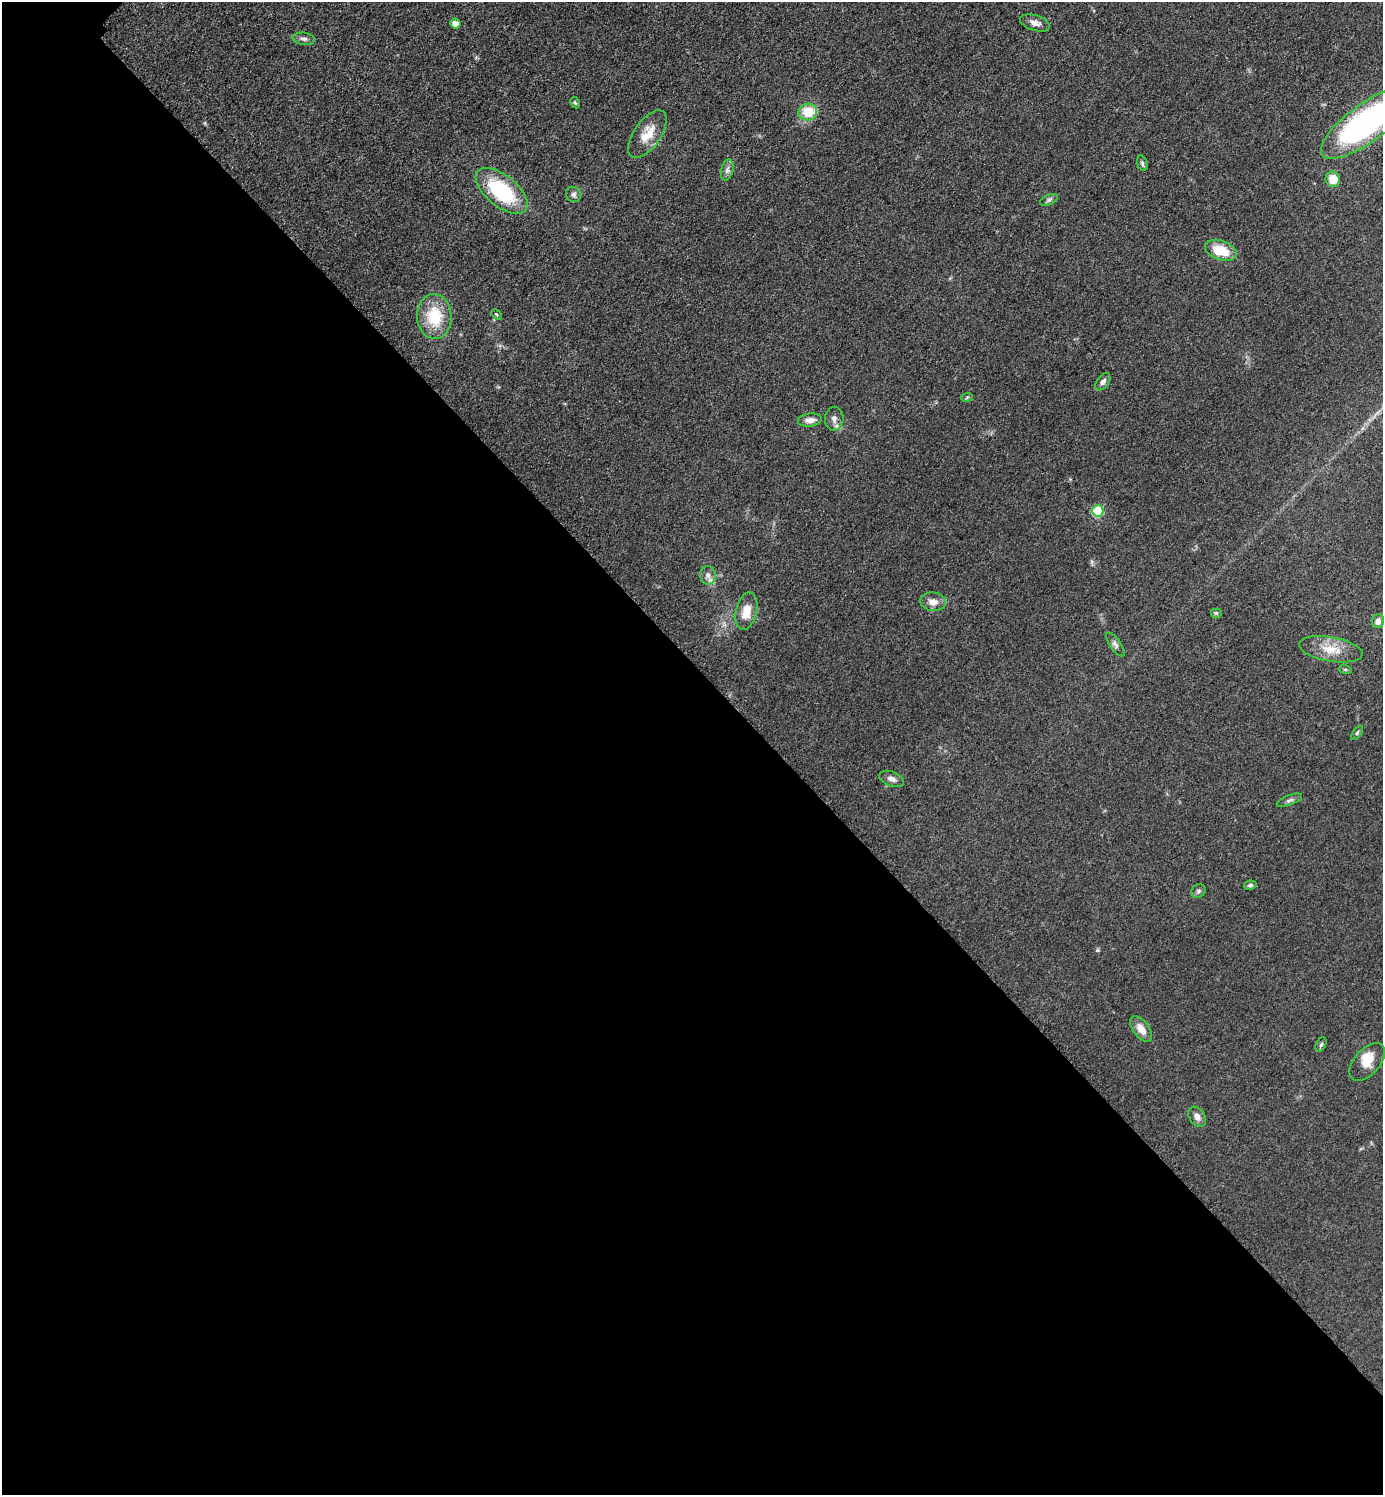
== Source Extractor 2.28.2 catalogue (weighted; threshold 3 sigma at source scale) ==
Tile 14 of 4 x 4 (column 2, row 4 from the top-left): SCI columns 1592-2972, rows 20-1512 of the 6049 x 6048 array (HDU 1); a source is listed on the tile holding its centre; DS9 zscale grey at full resolution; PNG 1385 x 1497 px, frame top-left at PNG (2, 2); each listed source drawn as its Kron ellipse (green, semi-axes under 4 px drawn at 4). Shown black and unused: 56% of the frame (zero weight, under 3 of 5 exposures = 4% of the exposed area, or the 3 px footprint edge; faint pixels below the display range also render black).
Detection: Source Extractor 2.28.2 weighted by HDU 2 'WHT'; one run over the whole footprint, this tile lists its part. Background 0.05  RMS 0.0054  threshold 0.0244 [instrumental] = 3 sigma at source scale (4.5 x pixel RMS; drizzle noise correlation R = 1.50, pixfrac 1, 0.05/0.05 arcsec/px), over >= 5 px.
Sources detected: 39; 1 inside a brighter object's white glare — neither listed nor drawn; the other 38 listed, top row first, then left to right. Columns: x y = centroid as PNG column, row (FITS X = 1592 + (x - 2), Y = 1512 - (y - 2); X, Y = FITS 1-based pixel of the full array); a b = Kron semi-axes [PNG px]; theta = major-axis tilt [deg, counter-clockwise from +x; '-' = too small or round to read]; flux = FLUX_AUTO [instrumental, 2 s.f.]
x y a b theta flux
1035 23 15 7 -17 3.2
455 24 5 5 - 4.9
304 39 11 6 -7 1.9
575 103 6 4 -62 0.75
808 112 9 8 - 14
1367 123 55 19 36 120
647 134 27 13 54 11
1142 163 8 5 -72 1.1
727 170 10 6 76 2.1
1333 179 7 7 - 7.7
502 191 31 15 -39 43
574 194 8 7 - 1.7
1049 200 9 5 25 1.2
1221 250 16 9 -19 15
496 314 6 4 -44 0.63
434 317 22 17 -87 21
1103 382 10 6 54 2.1
967 397 6 3 20 0.63
834 419 12 9 87 3.1
810 420 12 6 7 3.3
1098 511 5 5 - 29
708 575 9 8 - 2.6
933 602 13 9 -7 4.3
746 611 19 10 77 8.2
1216 613 6 4 0 0.84
1378 621 7 6 - 2.5
1115 644 14 5 -56 1.9
1331 649 32 12 -10 11
1345 669 6 4 -19 0.64
1357 733 8 4 54 0.9
892 779 13 7 -20 2.6
1289 800 13 5 20 1.6
1250 885 6 4 10 1.1
1198 891 7 6 - 1.4
1141 1029 15 8 -53 5.5
1321 1045 7 5 63 0.94
1367 1062 22 12 48 7.9
1197 1117 11 7 -57 3.1
Isophote crosses this tile's border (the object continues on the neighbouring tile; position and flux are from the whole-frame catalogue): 1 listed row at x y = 1367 123